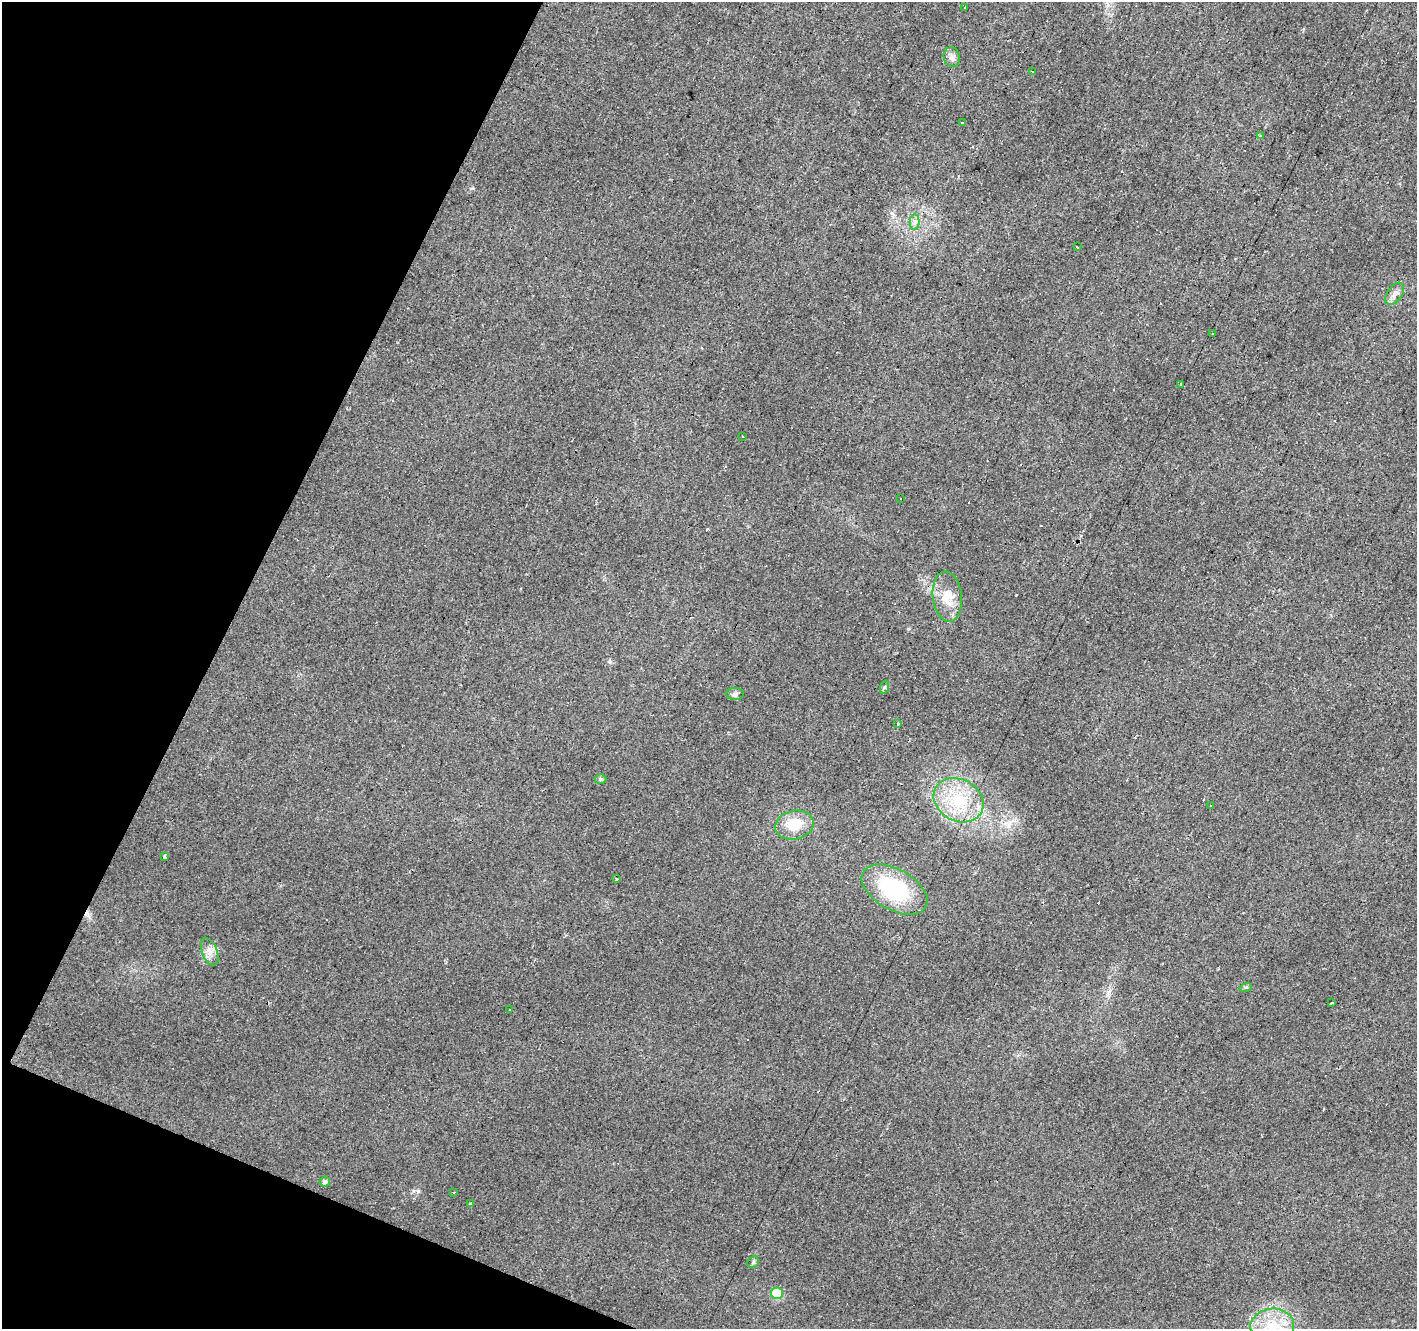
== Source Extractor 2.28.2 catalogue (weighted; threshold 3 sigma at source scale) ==
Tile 9 of 4 x 4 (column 1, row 3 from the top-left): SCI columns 5-1419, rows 1595-2921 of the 5663 x 5777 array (HDU 1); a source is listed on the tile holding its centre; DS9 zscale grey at full resolution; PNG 1419 x 1331 px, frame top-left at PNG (2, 2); each listed source drawn as its Kron ellipse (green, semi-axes under 4 px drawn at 4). Shown black and unused: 20% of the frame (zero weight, under 2 of 3 exposures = <1% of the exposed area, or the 3 px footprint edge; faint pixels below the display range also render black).
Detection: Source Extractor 2.28.2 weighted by HDU 2 'WHT'; one run over the whole footprint, this tile lists its part. Background 0.0202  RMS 0.0061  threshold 0.0272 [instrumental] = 3 sigma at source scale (4.5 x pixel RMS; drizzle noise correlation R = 1.50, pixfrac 1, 0.0396/0.0396 arcsec/px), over >= 5 px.
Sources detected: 44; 11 cosmic-ray / hot-pixel residue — neither listed nor drawn; the other 33 listed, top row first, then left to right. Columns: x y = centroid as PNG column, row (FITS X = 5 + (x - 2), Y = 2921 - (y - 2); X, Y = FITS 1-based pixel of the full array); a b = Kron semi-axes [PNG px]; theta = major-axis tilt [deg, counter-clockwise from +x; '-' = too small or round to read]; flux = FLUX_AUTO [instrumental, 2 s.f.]
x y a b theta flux
964 7 3 2 - 0.47
952 57 10 8 -75 2.8
1032 72 3 3 - 1.7
962 123 3 2 - 1.2
1261 136 4 3 - 1.1
915 222 7 5 -89 1.8
1077 247 3 2 - 0.79
1395 294 13 7 55 3.4
1213 334 3 2 - 0.39
1180 384 4 3 - 2.7
742 436 2 2 - 0.52
901 498 3 3 - 2.2
947 597 25 14 -84 12
885 687 7 4 70 0.96
735 694 8 6 3 1.9
897 724 3 3 - 1.6
601 779 6 4 -2 1.1
959 800 26 21 -28 27
1210 805 3 2 - 0.72
794 825 19 14 11 16
164 857 4 3 - 4.4
616 879 3 3 - 1.1
895 890 36 20 -29 48
210 952 15 7 -68 4.2
1246 987 6 4 17 0.9
1332 1003 3 2 - 1.3
509 1010 3 3 - 1.6
325 1182 5 5 - 2
453 1192 3 3 - 0.86
471 1204 4 3 - 2.2
753 1262 6 5 - 1.1
777 1293 6 6 - 27
1272 1326 22 17 4 21
Isophote crosses this tile's border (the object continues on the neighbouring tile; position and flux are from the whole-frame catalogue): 1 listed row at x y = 1272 1326
Unlisted compact peaks at least as high as the median listed source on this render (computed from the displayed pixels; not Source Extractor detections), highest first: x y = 418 1191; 610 662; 472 188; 908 629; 1016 595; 892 213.